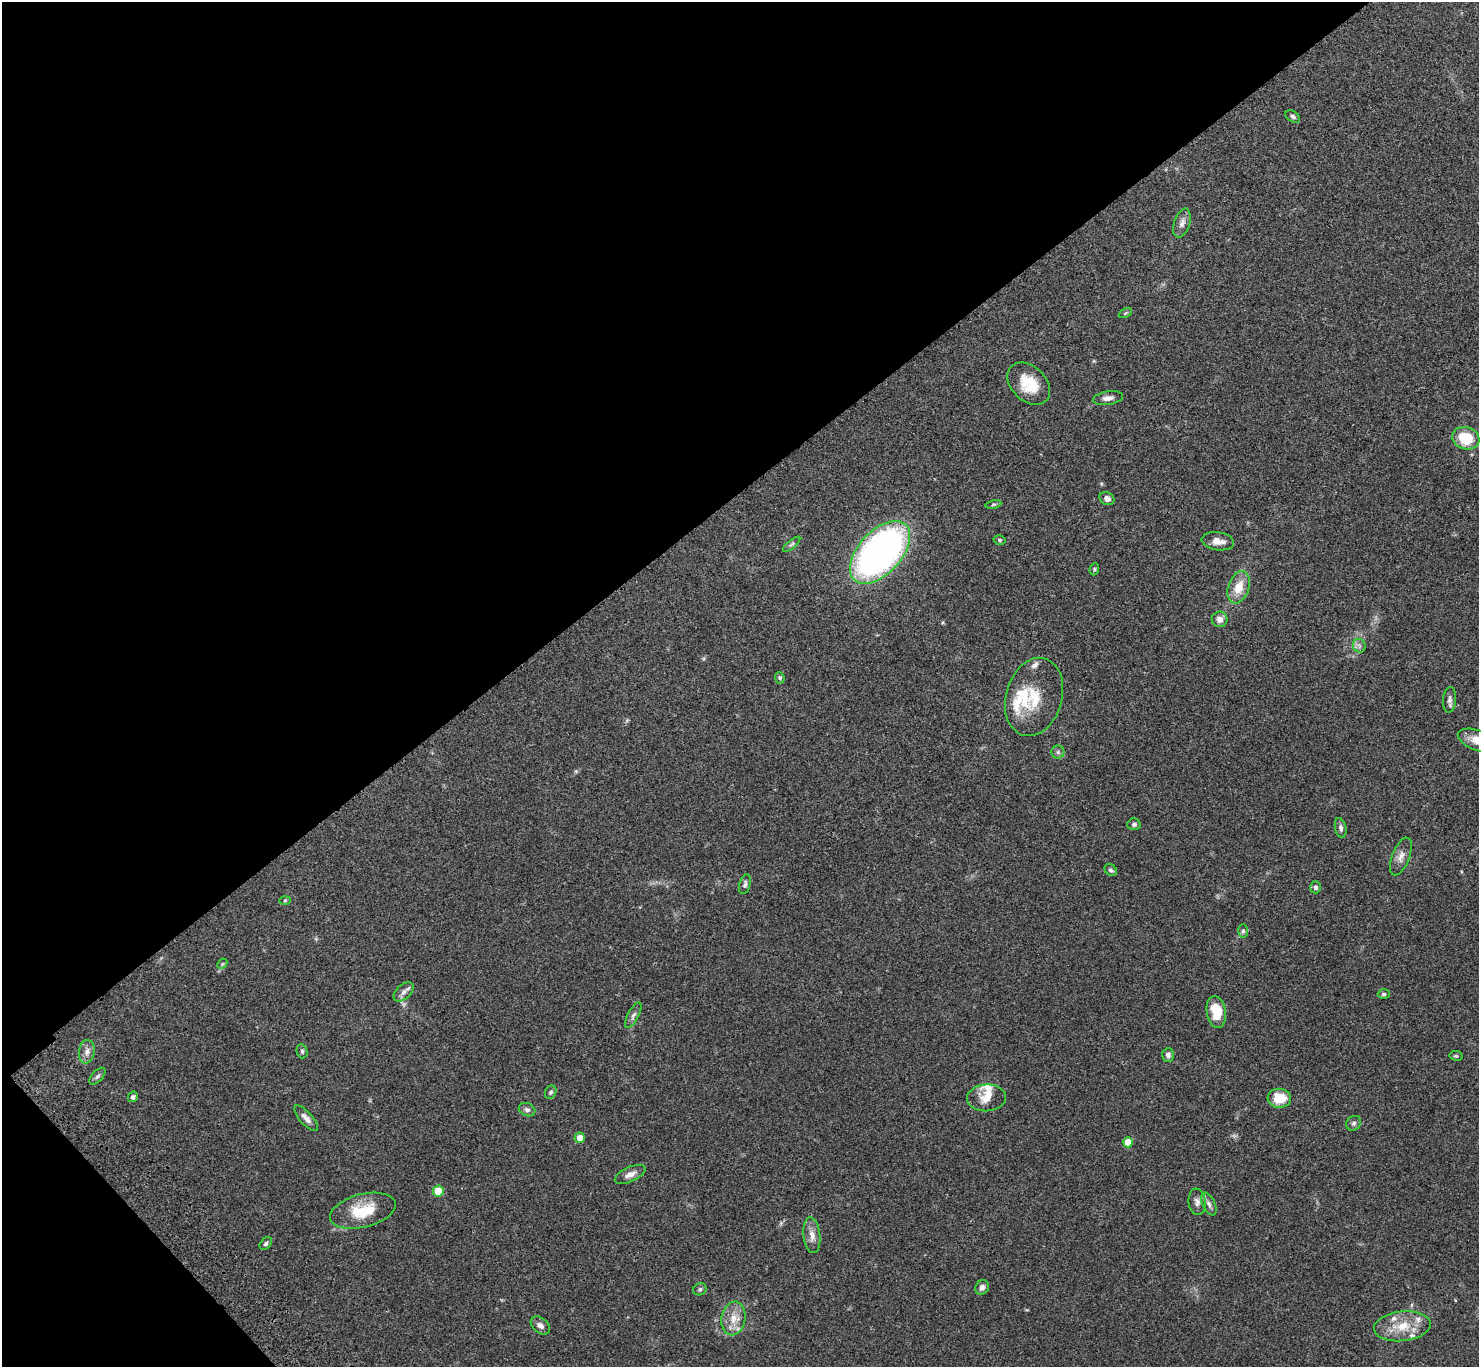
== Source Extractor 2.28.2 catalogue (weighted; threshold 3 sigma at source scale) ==
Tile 5 of 4 x 4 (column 1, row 2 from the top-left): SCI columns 100-1576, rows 2976-4340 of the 6109 x 6091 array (HDU 1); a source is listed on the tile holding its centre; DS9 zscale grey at full resolution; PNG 1481 x 1369 px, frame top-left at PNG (2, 2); each listed source drawn as its Kron ellipse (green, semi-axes under 4 px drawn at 4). Shown black and unused: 38% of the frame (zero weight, under 3 of 4 exposures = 6% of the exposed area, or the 3 px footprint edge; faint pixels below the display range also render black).
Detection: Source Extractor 2.28.2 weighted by HDU 2 'WHT'; one run over the whole footprint, this tile lists its part. Background 0.0504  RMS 0.0055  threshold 0.0246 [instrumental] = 3 sigma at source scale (4.5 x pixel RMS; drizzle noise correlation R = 1.50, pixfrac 1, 0.05/0.05 arcsec/px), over >= 5 px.
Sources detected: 70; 10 inside a brighter listed object's ellipse — not listed separately; the other 60 listed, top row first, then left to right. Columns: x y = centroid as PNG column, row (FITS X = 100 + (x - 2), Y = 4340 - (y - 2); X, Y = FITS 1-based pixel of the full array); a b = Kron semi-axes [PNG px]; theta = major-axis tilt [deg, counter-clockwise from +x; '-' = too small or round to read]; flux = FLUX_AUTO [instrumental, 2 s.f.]
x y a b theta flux
1293 117 8 5 -34 1.3
1182 223 15 8 71 3.1
1125 313 7 4 26 0.72
1029 384 24 17 -44 15
1108 398 15 7 8 2.9
1466 438 14 11 -17 16
1107 499 8 6 -31 2.6
993 504 8 4 10 0.81
1000 540 6 4 -15 0.9
1218 541 16 9 -9 4.4
792 544 11 4 40 1.2
880 552 38 21 47 230
1094 569 6 4 71 0.72
1239 587 16 10 71 9.4
1220 619 8 8 - 3.1
1359 646 7 6 - 1.5
780 678 6 4 -66 1
1034 697 40 28 74 21
1450 700 13 6 85 2.1
1478 740 21 10 -20 7.9
1058 752 6 6 - 1.3
1134 824 6 6 - 1.2
1341 828 10 5 -78 1.5
1401 856 20 8 69 4
1111 870 7 5 -45 1.2
745 884 10 5 74 1.4
1316 887 6 5 - 1.2
285 901 6 4 2 0.59
1243 931 7 5 89 1
222 964 6 4 46 0.73
403 992 12 7 42 2.6
1384 994 6 4 -1 0.91
1216 1012 16 9 -80 12
633 1015 14 5 62 1.9
302 1051 7 5 -76 0.99
87 1052 12 8 82 3.2
1168 1055 7 5 87 2
1456 1056 6 5 - 0.84
97 1076 10 5 48 1.3
551 1092 7 5 64 1.1
133 1097 5 4 - 1.3
986 1098 19 13 4 6.8
1279 1098 11 9 -6 11
527 1110 8 6 -24 1.7
306 1118 16 6 -47 3.1
1354 1123 8 7 - 1.3
580 1138 5 5 - 4.8
1128 1142 5 5 - 9.1
630 1174 16 7 24 3.3
438 1191 5 5 - 12
1197 1202 13 8 -82 2.7
1209 1204 12 6 -64 2.1
363 1211 33 16 14 19
812 1235 18 8 -84 4.4
266 1243 7 5 48 1.1
982 1287 7 6 - 2.3
700 1289 7 6 - 1.2
733 1318 17 12 81 7.2
540 1325 11 7 -41 2.5
1402 1326 28 15 6 13
Isophote crosses this tile's border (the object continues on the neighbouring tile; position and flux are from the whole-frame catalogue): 1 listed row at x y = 1478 740